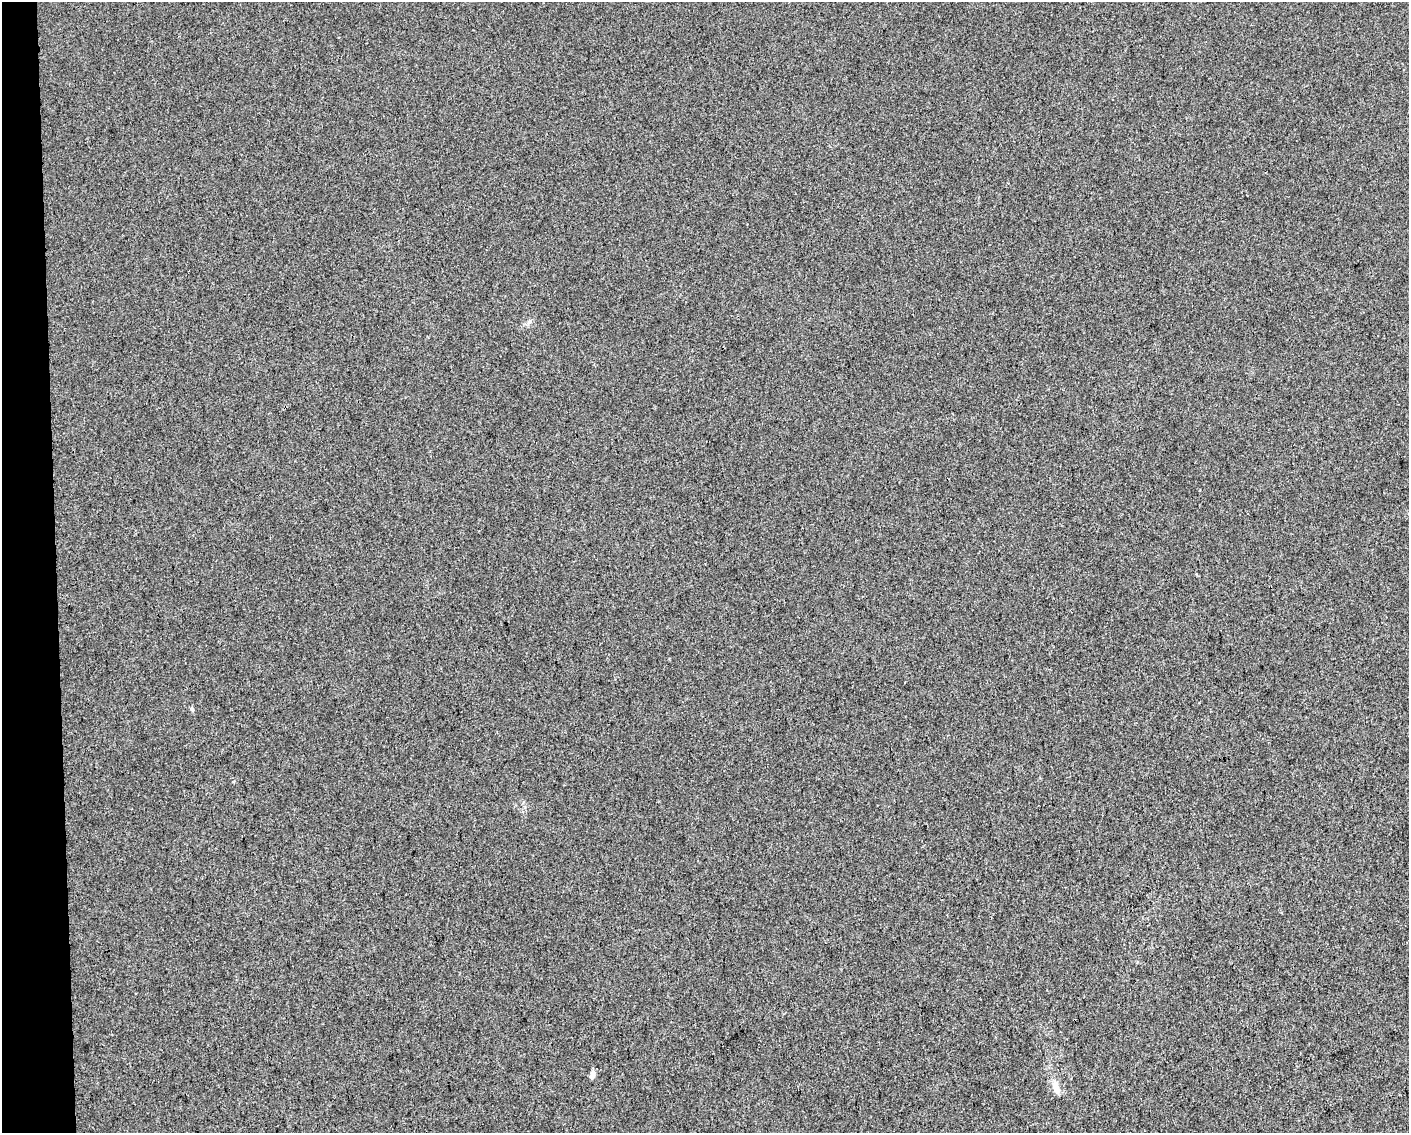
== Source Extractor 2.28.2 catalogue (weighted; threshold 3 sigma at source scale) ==
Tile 4 of 3 x 4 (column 1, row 2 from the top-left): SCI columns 7-1413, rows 2264-3394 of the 4275 x 4526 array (HDU 1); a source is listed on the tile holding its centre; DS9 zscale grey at full resolution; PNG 1411 x 1135 px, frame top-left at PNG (2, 2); no overlay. Shown black and unused: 4% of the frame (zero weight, under 3 of 4 exposures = <1% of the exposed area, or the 3 px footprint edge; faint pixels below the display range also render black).
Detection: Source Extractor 2.28.2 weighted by HDU 2 'WHT'; one run over the whole footprint, this tile lists its part. Background 1.56e-04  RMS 0.0036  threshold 0.0161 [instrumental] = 3 sigma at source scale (4.5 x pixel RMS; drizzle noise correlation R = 1.50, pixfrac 1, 0.0396/0.0396 arcsec/px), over >= 5 px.
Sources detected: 4; all 4 listed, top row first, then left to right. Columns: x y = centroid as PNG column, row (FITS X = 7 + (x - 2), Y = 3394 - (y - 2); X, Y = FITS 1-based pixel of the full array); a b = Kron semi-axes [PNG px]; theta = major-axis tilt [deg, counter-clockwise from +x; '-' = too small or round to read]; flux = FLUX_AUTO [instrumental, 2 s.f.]
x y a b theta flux
529 322 7 5 46 0.89
192 709 6 4 -79 0.73
592 1075 8 5 71 1.9
1055 1084 14 9 81 2.9